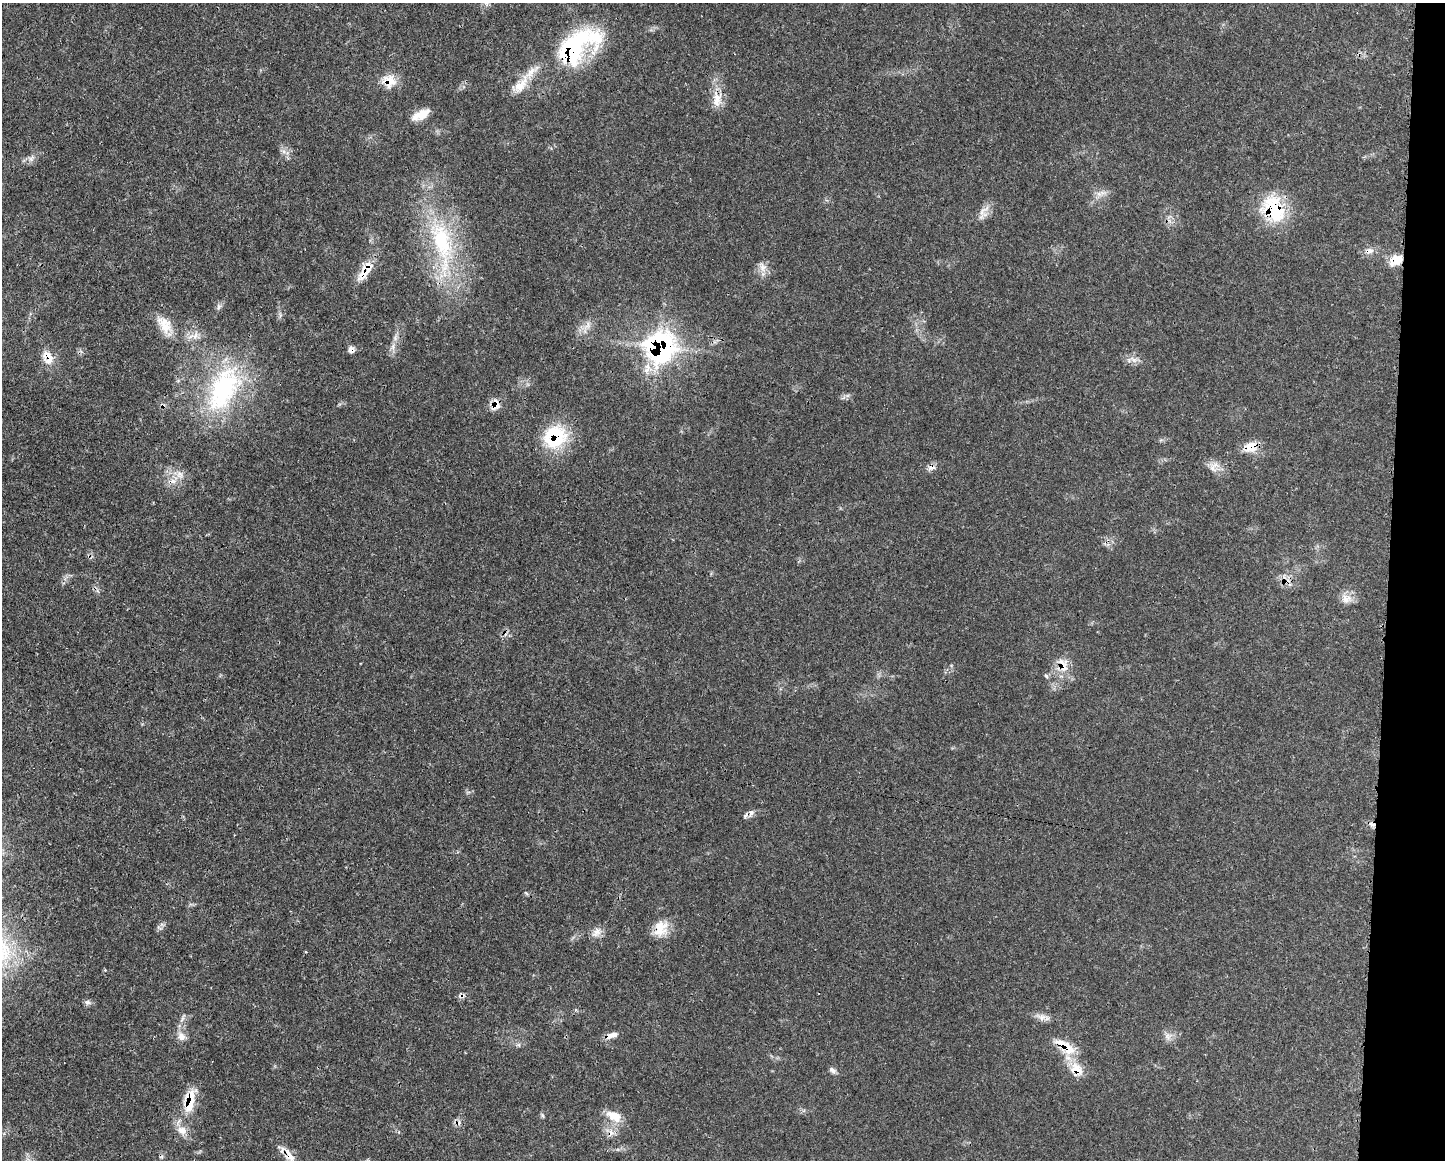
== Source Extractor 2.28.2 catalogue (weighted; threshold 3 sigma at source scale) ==
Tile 6 of 3 x 4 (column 3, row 2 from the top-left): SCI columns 3004-4446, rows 2334-3491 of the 4675 x 4660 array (HDU 1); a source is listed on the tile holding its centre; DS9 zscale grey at full resolution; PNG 1447 x 1162 px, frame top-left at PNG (2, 3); no overlay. Shown black and unused: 4% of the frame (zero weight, under 3 of 4 exposures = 2% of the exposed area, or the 3 px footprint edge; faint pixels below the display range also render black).
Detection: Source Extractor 2.28.2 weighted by HDU 2 'WHT'; one run over the whole footprint, this tile lists its part. Background 0.0771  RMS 0.0035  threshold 0.0159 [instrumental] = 3 sigma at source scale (4.5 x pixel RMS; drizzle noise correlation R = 1.50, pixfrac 1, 0.05/0.05 arcsec/px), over >= 5 px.
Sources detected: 63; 6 cosmic-ray / hot-pixel residue — not listed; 3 inside a brighter listed object's ellipse — not listed separately; the other 54 listed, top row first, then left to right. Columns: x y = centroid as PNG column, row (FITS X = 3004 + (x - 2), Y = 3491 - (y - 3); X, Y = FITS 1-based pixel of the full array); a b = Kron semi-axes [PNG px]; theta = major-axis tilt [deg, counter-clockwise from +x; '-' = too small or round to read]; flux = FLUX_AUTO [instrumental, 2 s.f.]
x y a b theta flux
577 46 62 31 37 50
389 81 19 16 -13 5.9
521 85 33 14 47 7.1
717 99 22 12 84 5.5
421 114 21 9 25 5.2
283 151 7 4 -70 1.1
31 158 11 7 51 1.7
1103 193 12 6 -1 1.9
1274 209 33 24 -58 23
984 210 23 7 45 3.1
442 241 65 29 -73 43
1369 251 14 7 3 2.1
1396 260 18 13 29 5.3
762 267 16 9 -73 2.7
365 271 31 11 55 7
219 307 10 5 72 1.1
164 324 27 15 -55 6.8
587 326 17 8 56 3.1
195 336 12 5 63 1.7
393 347 11 4 90 1.5
660 347 26 26 - 76
351 350 9 8 - 1.5
48 358 20 14 -70 4.8
1134 359 11 5 -22 1.7
223 389 70 37 64 51
495 405 16 12 69 3.6
555 437 30 26 43 21
1251 447 16 11 26 5.9
931 467 10 7 4 1.8
1214 467 17 12 55 3.2
180 475 13 9 -56 2.9
172 481 13 7 4 2.4
1346 599 15 13 13 3.5
1063 665 24 16 89 6.4
1046 676 6 4 -46 0.56
751 813 11 6 68 1.3
661 929 22 17 62 6.9
596 933 15 9 38 2.6
105 970 4 4 - 0.36
462 996 11 6 5 1.1
88 1002 10 6 -17 1.1
184 1016 7 4 64 0.72
1041 1017 17 9 -14 2.4
612 1035 15 6 21 2.5
181 1036 13 10 -76 2.8
1167 1036 10 7 -59 1.8
518 1045 6 5 - 0.71
1066 1047 33 13 -38 8.8
1076 1069 22 17 -63 6.7
833 1070 9 6 -42 1.3
190 1101 31 13 78 10
542 1115 8 3 -71 0.55
614 1116 23 12 -27 5.7
289 1155 26 10 -50 4.4
Overlapping masked pixels (flux is a lower limit): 22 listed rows (the first 20) at x y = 577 46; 389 81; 1274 209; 1369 251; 1396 260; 365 271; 660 347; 351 350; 48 358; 223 389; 495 405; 555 437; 1251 447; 931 467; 172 481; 1063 665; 661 929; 462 996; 1066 1047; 1076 1069